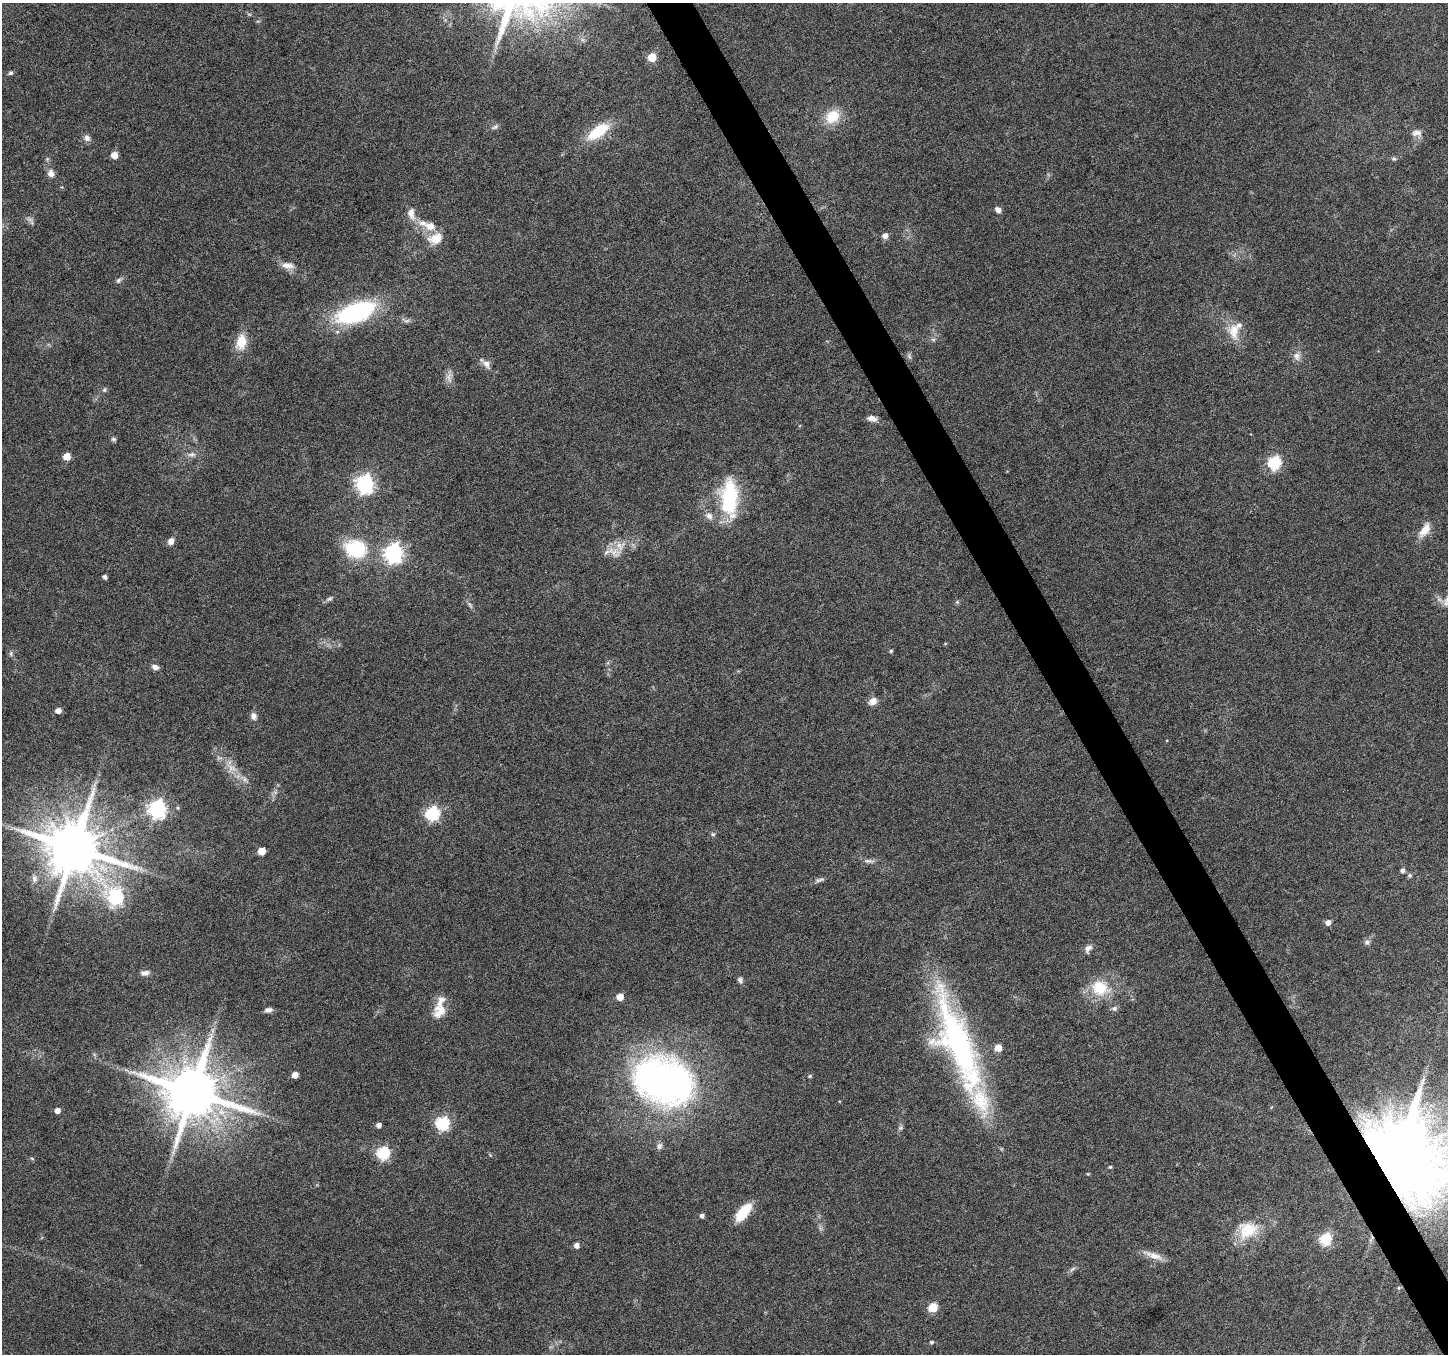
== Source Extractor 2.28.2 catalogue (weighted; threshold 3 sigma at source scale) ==
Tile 6 of 4 x 4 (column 2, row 2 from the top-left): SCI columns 1447-2892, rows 2808-4159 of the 5788 x 5675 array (HDU 1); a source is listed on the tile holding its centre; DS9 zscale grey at full resolution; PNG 1450 x 1356 px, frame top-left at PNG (2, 3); no overlay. Shown black and unused: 3% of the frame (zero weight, under 4 of 8 exposures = <1% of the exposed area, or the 3 px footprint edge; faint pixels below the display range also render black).
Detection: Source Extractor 2.28.2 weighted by HDU 2 'WHT'; one run over the whole footprint, this tile lists its part. Background 0.0485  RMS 0.0031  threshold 0.0125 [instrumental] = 3 sigma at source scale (4.09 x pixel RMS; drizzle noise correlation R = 1.36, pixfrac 0.8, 0.0396/0.0396 arcsec/px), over >= 5 px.
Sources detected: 105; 3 too faint to see at this stretch — not listed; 5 inside a brighter listed object's ellipse — not listed separately; the other 97 listed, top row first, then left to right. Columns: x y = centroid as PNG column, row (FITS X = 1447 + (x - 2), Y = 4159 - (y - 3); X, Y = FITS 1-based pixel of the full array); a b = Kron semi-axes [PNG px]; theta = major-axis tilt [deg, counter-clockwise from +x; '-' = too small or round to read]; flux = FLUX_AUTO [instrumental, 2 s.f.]
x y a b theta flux
652 57 5 5 - 10
11 73 5 5 - 0.6
832 116 19 15 44 6.7
495 127 11 6 23 0.85
598 131 29 12 34 10
1417 133 15 9 -8 1.8
87 138 10 8 -46 1.2
114 155 5 5 - 4.2
1394 159 6 5 - 0.5
51 173 9 8 - 1.7
998 210 6 5 - 1.7
411 213 15 9 -79 2.6
422 223 14 8 -16 2.6
885 236 5 5 - 1.8
436 239 20 14 21 4.7
288 265 18 8 -10 2.4
118 280 8 5 41 0.71
355 313 33 15 21 47
406 321 9 6 7 0.84
1234 331 25 16 -84 5.8
933 339 7 4 -1 0.51
241 342 16 11 77 5.8
909 356 9 4 -77 0.55
1297 356 12 10 -59 1.8
486 364 12 8 -63 1.6
449 377 19 6 -87 1.7
104 390 7 5 63 0.6
872 418 13 7 -13 1.6
114 439 7 5 0 0.56
191 454 13 6 1 1.2
67 456 5 5 - 4.9
1274 463 6 6 - 41
364 484 7 7 - 110
730 499 33 14 -89 29
709 516 11 8 -45 1.6
1425 530 21 10 58 3.8
171 541 8 6 65 1.6
355 549 31 24 -16 15
613 551 25 11 -22 3.5
393 553 7 7 - 120
104 577 5 4 - 0.95
329 599 9 6 28 0.74
1446 601 20 6 74 1.5
957 602 6 4 44 0.4
891 651 4 4 - 0.43
11 653 8 4 90 0.49
155 667 8 6 -16 1.3
873 701 9 8 - 2.1
58 710 5 5 - 2.1
253 716 9 7 -75 1.4
245 779 9 5 -57 0.94
157 809 7 7 - 110
432 813 6 6 - 49
713 834 6 6 - 0.51
74 848 15 14 - 2100
261 851 5 5 - 5
869 861 15 5 -4 1.2
1403 870 5 5 - 0.86
1410 875 7 5 0 0.56
34 878 11 8 -82 1.4
820 880 13 5 14 0.92
115 897 9 7 -53 43
1328 922 5 5 - 1.6
1367 942 8 6 -57 0.79
1088 948 12 8 56 1.4
145 973 11 6 4 1.3
740 980 7 6 - 0.82
1100 988 24 20 -15 10
620 997 5 5 - 4
1114 1008 8 6 -9 0.8
268 1010 9 5 8 1.3
439 1011 21 16 57 4.6
213 1030 9 4 -82 0.83
958 1044 125 33 -69 81
998 1048 5 5 - 4.5
295 1075 5 5 - 2.7
810 1076 6 4 22 0.36
664 1081 61 45 -19 130
193 1092 15 14 - 2100
57 1110 4 4 - 2
442 1123 6 6 - 42
379 1125 5 4 - 1.2
659 1146 9 8 - 1.1
383 1153 6 6 - 37
32 1159 5 3 - 0.3
1398 1159 23 18 -6 5300
1110 1167 5 3 - 0.42
1088 1174 4 3 - 0.27
743 1212 23 10 51 7.7
702 1216 5 4 - 0.82
1248 1230 28 23 16 9.6
1325 1239 6 6 - 30
576 1245 5 5 - 1.7
1155 1256 28 8 -18 3.1
1072 1269 11 4 42 0.76
933 1307 5 5 - 11
931 1342 6 4 1 0.45
Overlapping masked pixels (flux is a lower limit): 1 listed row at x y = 1398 1159
Isophote crosses this tile's border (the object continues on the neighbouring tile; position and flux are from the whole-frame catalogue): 2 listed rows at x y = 1446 601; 1398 1159